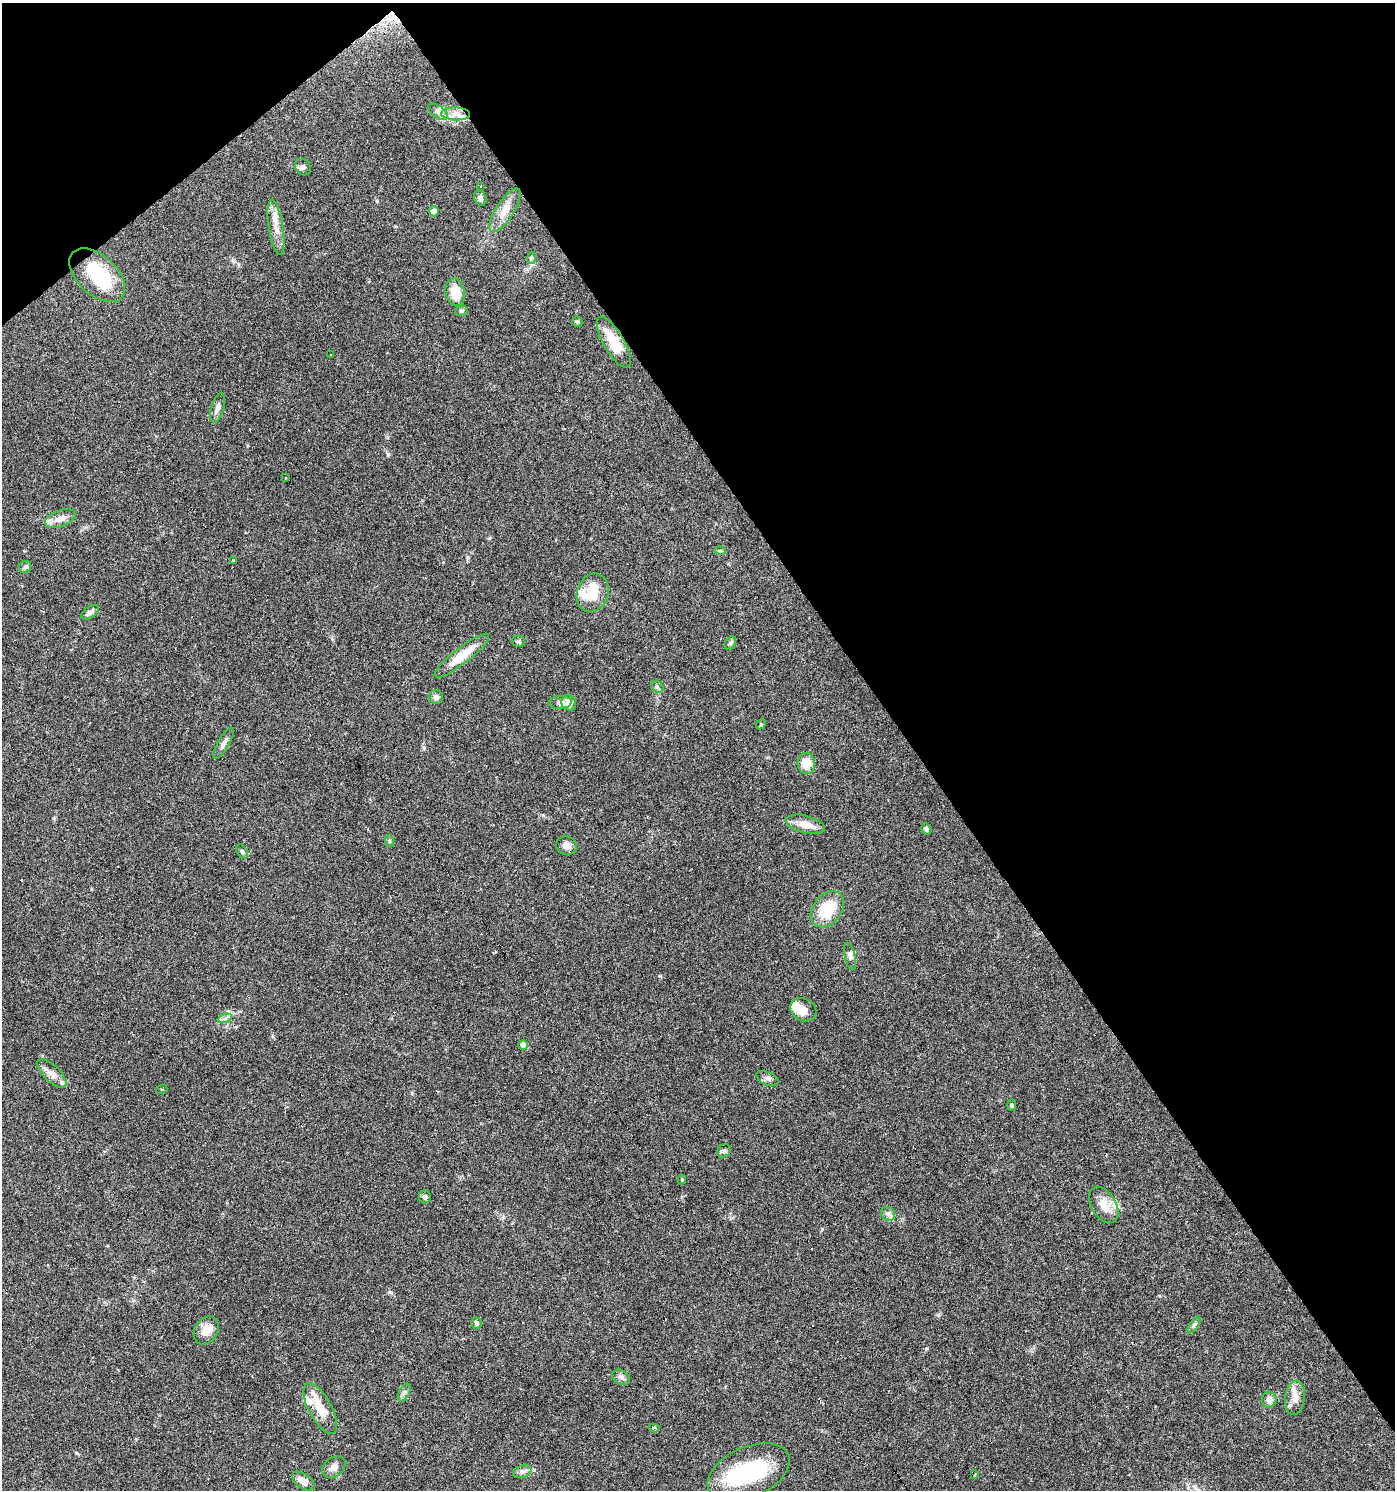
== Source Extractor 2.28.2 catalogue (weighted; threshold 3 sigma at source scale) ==
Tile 3 of 4 x 4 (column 3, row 1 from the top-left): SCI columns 2976-4368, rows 4465-5952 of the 5891 x 5955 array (HDU 1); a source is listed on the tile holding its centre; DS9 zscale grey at full resolution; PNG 1397 x 1492 px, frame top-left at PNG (2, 3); each listed source drawn as its Kron ellipse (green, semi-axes under 4 px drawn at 4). Shown black and unused: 38% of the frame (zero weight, under 3 of 6 exposures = <1% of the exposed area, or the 3 px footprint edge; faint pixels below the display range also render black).
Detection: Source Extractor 2.28.2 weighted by HDU 2 'WHT'; one run over the whole footprint, this tile lists its part. Background 0.0616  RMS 0.0035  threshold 0.0143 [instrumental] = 3 sigma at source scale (4.09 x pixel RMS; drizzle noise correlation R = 1.36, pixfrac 0.8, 0.0396/0.0396 arcsec/px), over >= 5 px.
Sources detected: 85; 3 inside a brighter object's white glare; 10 cosmic-ray / hot-pixel residue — neither listed nor drawn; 6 inside a brighter listed object's ellipse — not listed separately; the other 66 listed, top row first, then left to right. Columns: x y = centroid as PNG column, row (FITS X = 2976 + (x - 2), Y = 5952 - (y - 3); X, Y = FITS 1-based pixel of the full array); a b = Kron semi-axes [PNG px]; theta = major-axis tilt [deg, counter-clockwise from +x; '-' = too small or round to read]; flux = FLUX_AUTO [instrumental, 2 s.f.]
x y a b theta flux
438 112 11 6 -33 1.4
456 114 14 6 -3 2.5
303 167 9 7 -55 1
481 186 3 3 - 0.6
480 198 8 6 -64 1.1
505 210 25 9 58 4.6
434 211 5 5 - 1.9
276 227 28 7 -81 3.8
531 258 6 4 72 0.43
97 275 33 19 -43 19
455 292 14 9 -79 6.9
462 311 6 5 - 0.65
577 322 6 4 -43 0.42
614 342 29 10 -60 8.7
331 354 3 3 - 0.63
218 408 15 6 74 1.7
285 477 3 2 - 0.38
60 518 16 8 20 2.8
720 551 6 4 -2 0.44
233 561 4 3 - 3.3
25 567 6 6 - 0.68
593 593 19 15 70 7.2
90 612 10 5 36 1.4
518 641 7 5 -14 0.67
730 643 7 5 59 0.62
462 656 34 8 38 7.5
657 687 7 5 -42 0.75
436 697 7 7 - 1.2
560 702 11 6 3 1.4
569 703 8 7 - 2.2
761 724 5 4 - 0.34
223 743 17 6 60 1.5
806 763 10 8 -84 5.9
805 824 20 8 -15 4.1
926 829 6 5 - 0.69
389 841 6 4 -72 0.41
566 845 10 9 - 2
242 851 8 5 -62 0.59
827 909 20 14 51 11
850 956 14 5 -76 1.1
803 1010 13 11 -28 3.8
225 1018 7 4 20 0.82
523 1045 5 4 - 2.7
52 1074 19 8 -44 2.5
767 1078 12 6 -23 1.1
162 1089 5 3 - 0.35
1012 1105 6 4 -90 0.55
724 1151 7 6 - 0.7
682 1180 5 4 - 0.36
425 1197 6 6 - 1
1104 1205 20 12 -59 4.9
888 1214 7 6 - 1
476 1323 6 5 - 0.66
1194 1325 10 4 57 0.73
206 1330 15 11 55 3.8
621 1377 9 7 -28 1.1
404 1393 10 5 63 0.85
1295 1398 17 9 84 3.2
1269 1400 8 7 - 2.1
320 1409 28 11 -61 6.6
654 1428 5 4 - 1
334 1467 13 9 38 1.9
522 1472 9 6 18 1.2
749 1472 43 25 24 28
974 1475 3 3 - 0.35
303 1481 13 7 -36 2.9
Overlapping masked pixels (flux is a lower limit): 2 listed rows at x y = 614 342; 320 1409
Unlisted compact peaks at least as high as the median listed source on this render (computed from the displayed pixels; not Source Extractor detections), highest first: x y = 388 454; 390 1292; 660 976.